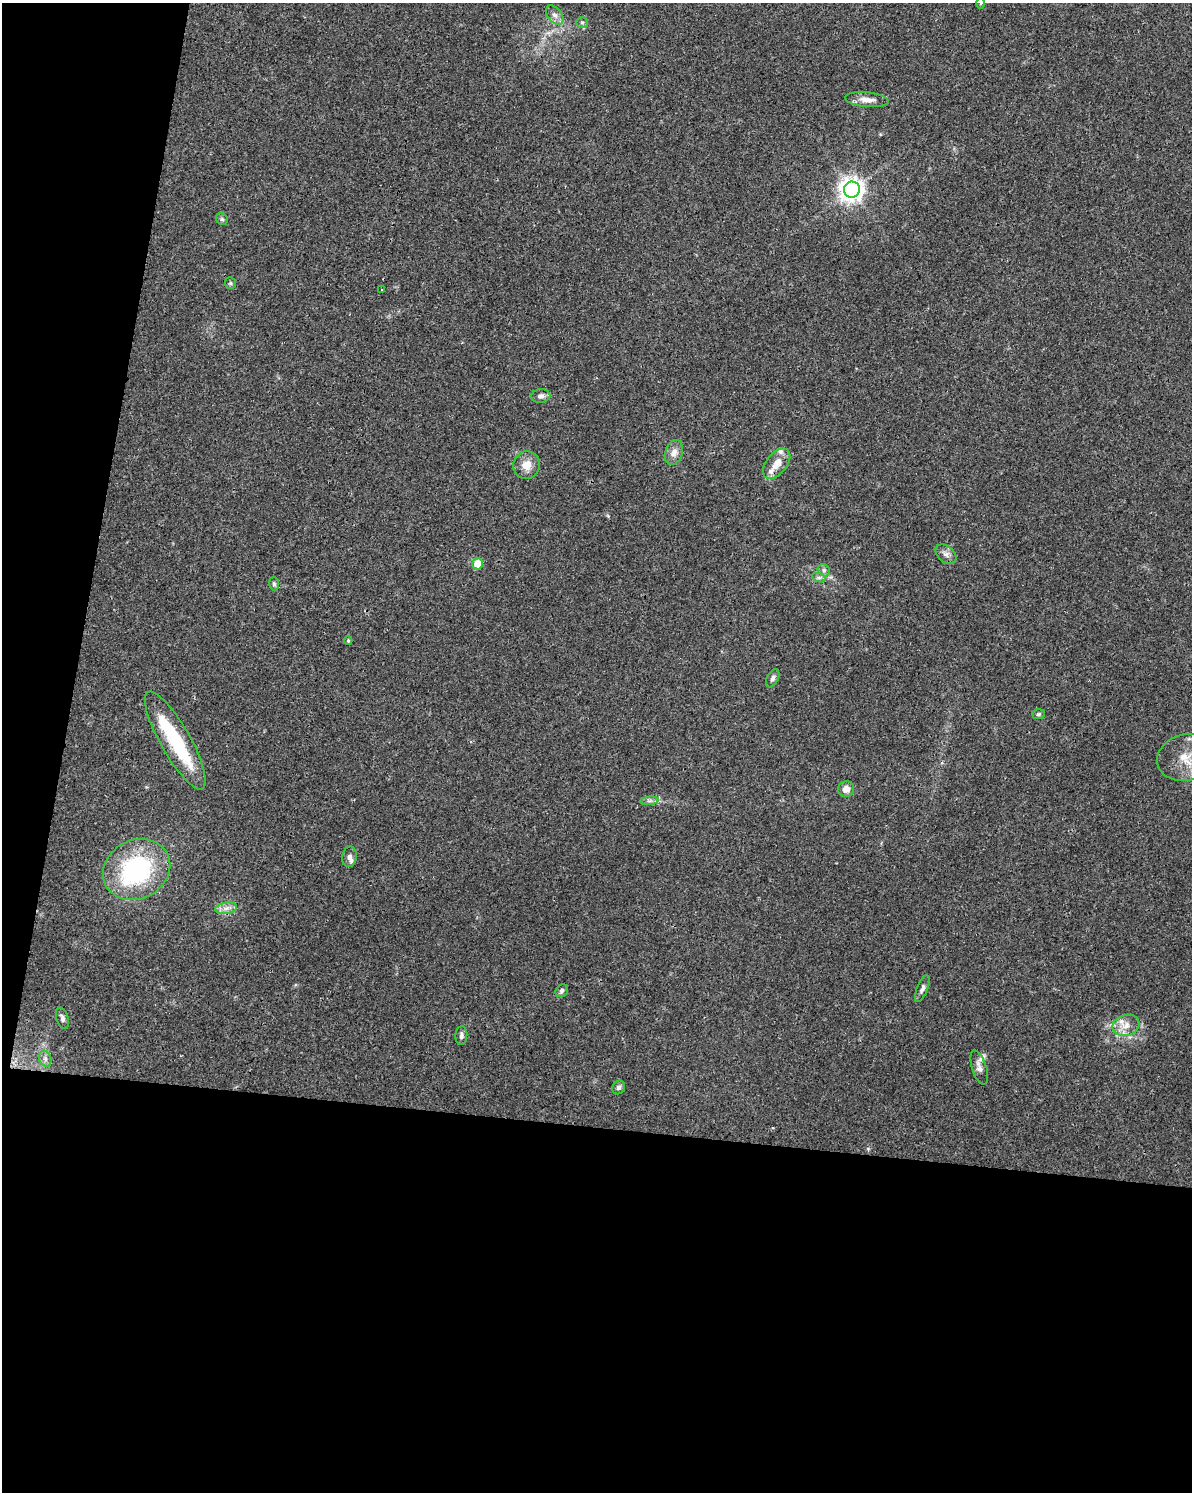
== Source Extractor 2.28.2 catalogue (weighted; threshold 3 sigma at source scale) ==
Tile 9 of 4 x 3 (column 1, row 3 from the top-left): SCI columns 5-1194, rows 232-1721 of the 4784 x 4997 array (HDU 1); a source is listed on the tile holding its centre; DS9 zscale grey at full resolution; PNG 1194 x 1494 px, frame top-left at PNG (2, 3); each listed source drawn as its Kron ellipse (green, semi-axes under 4 px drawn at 4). Shown black and unused: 30% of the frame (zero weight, under 3 of 4 exposures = <1% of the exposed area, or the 3 px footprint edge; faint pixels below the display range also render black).
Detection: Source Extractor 2.28.2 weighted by HDU 2 'WHT'; one run over the whole footprint, this tile lists its part. Background 0.0366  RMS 0.0034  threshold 0.0152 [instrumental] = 3 sigma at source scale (4.5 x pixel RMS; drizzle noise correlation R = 1.50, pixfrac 1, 0.0396/0.0396 arcsec/px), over >= 5 px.
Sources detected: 42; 3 inside a brighter object's white glare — neither listed nor drawn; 4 inside a brighter listed object's ellipse — not listed separately; the other 35 listed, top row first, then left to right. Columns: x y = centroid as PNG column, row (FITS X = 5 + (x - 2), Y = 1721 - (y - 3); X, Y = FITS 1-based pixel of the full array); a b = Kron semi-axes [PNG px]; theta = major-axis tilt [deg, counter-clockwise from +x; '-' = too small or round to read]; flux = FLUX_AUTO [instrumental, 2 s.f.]
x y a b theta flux
981 3 6 4 88 0.43
555 15 11 7 -51 1.6
582 22 6 5 - 0.55
867 100 22 7 -5 3.2
852 190 8 8 - 270
222 219 6 5 - 0.59
230 283 6 5 - 0.55
382 290 3 2 - 0.64
541 396 9 7 5 1.2
674 452 13 8 71 2.3
777 464 17 10 52 5.1
527 465 14 13 - 3.9
946 554 12 8 -40 1.6
478 564 5 5 - 9.7
824 570 7 5 -44 0.81
819 578 7 4 -18 0.75
274 584 6 5 - 0.61
348 640 4 4 - 0.39
773 678 10 5 64 0.99
1038 714 6 5 - 0.58
175 740 56 15 -60 22
1186 757 29 23 15 11
846 789 8 7 - 2.8
650 801 9 4 5 0.9
349 857 10 7 81 1.2
136 870 35 29 28 42
226 908 11 5 8 1.7
922 989 14 5 68 1.2
562 991 7 5 48 0.83
62 1018 11 6 -72 1.2
1126 1025 13 10 15 3.6
461 1035 9 6 86 1.1
45 1059 8 6 -70 1.2
979 1067 18 7 -72 1.8
619 1087 7 6 - 1.1
Overlapping masked pixels (flux is a lower limit): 1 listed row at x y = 777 464
Isophote crosses this tile's border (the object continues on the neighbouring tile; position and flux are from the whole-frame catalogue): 2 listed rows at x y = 981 3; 1186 757